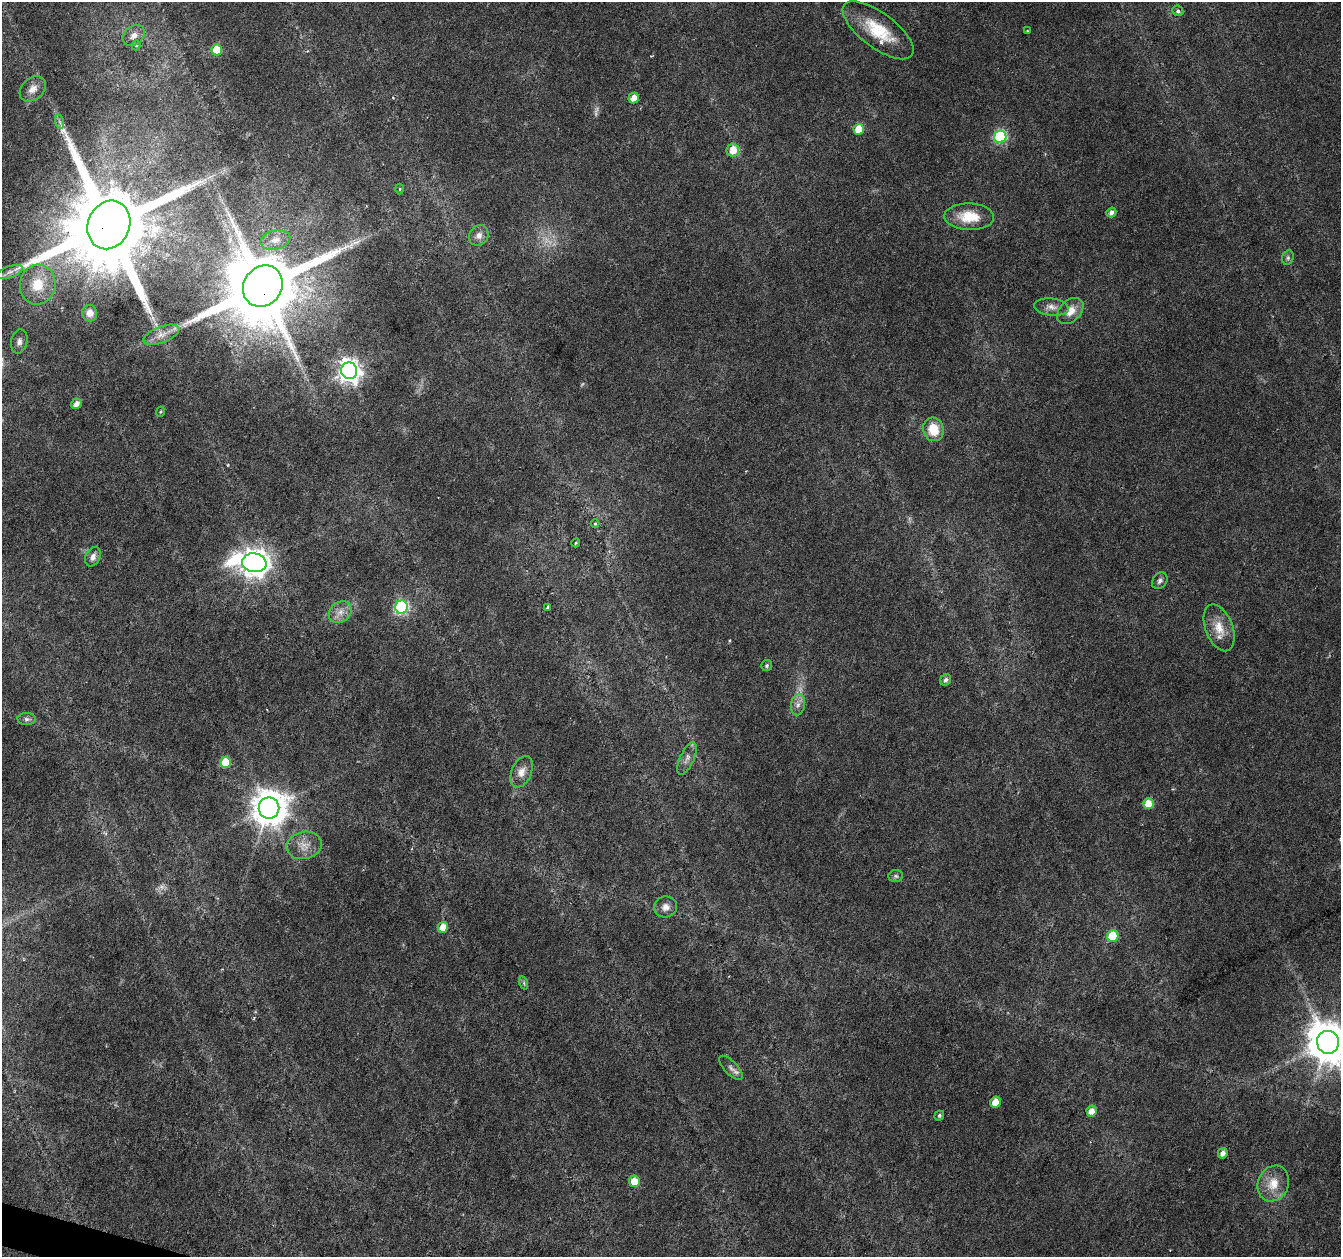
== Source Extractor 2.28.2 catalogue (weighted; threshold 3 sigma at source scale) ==
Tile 7 of 4 x 4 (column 3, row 2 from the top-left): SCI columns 2677-4015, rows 2729-3983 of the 5361 x 5519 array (HDU 1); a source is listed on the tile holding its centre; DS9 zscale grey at full resolution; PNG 1343 x 1259 px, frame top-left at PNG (2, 2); each listed source drawn as its Kron ellipse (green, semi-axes under 4 px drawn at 4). Shown black and unused: <1% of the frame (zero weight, under 3 of 6 exposures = <1% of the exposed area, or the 3 px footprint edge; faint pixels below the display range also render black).
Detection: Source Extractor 2.28.2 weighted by HDU 2 'WHT'; one run over the whole footprint, this tile lists its part. Background 0.0165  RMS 0.0018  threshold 0.00718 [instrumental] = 3 sigma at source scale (4.09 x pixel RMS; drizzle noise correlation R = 1.36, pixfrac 0.8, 0.0396/0.0396 arcsec/px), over >= 5 px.
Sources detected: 69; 4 too faint to see at this stretch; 1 inside a brighter object's white glare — neither listed nor drawn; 1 inside a brighter listed object's ellipse — not listed separately; the other 63 listed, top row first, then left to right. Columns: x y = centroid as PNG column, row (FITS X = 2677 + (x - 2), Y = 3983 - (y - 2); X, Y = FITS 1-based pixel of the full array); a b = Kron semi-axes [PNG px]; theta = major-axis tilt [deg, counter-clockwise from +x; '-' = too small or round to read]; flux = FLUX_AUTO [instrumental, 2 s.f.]
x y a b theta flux
1178 11 6 5 - 0.37
878 30 42 17 -37 7.2
1027 31 3 2 - 0.19
134 35 12 9 39 1.1
136 45 5 4 - 0.21
217 50 5 5 - 5.1
33 89 15 10 42 1.5
634 98 5 5 - 1.5
60 122 7 4 -71 0.39
859 129 5 5 - 4.2
1000 137 6 6 - 26
733 150 6 6 - 2.4
400 189 5 3 - 0.17
1111 212 5 4 - 0.69
969 217 25 13 -2 4.6
109 225 25 21 68 4300
479 235 11 9 57 1
275 240 15 9 13 1.6
1288 258 7 5 70 0.39
10 272 13 6 19 0.93
38 285 20 17 78 5.7
263 286 21 19 53 2600
1051 307 17 8 -7 1.2
1070 311 15 10 46 2
90 313 8 7 - 1.4
161 335 19 8 20 1.6
19 342 12 8 79 0.8
349 371 8 8 - 150
76 404 5 5 - 0.88
160 412 5 3 - 0.15
933 429 12 10 -75 3.7
595 524 4 3 - 0.15
576 543 4 4 - 0.2
93 557 10 7 67 0.99
254 563 12 9 -9 230
1160 581 9 7 52 0.55
402 607 6 6 - 31
547 607 4 3 - 0.39
340 612 12 10 39 1.3
1219 628 24 13 -69 3
767 665 5 5 - 0.32
946 680 6 5 - 0.55
798 705 10 7 79 0.9
27 719 9 6 -1 0.52
687 758 17 7 66 0.99
226 762 5 5 - 5.3
521 772 16 10 66 1.6
1148 803 5 5 - 2.7
269 808 10 10 - 450
304 845 18 13 11 2
896 876 7 6 - 0.35
666 907 11 10 - 1.1
443 927 5 5 - 2.7
1113 936 6 5 - 6.5
524 983 7 4 -72 0.28
1328 1042 11 11 - 690
731 1068 15 6 -46 0.76
995 1102 5 5 - 2.6
1092 1111 5 5 - 1.4
939 1116 5 4 - 0.29
1223 1153 5 4 - 0.83
634 1181 6 5 - 2.3
1273 1183 18 15 66 3.2
Overlapping masked pixels (flux is a lower limit): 2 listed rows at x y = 109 225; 263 286
Isophote crosses this tile's border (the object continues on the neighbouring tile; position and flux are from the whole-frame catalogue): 1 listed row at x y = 1328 1042